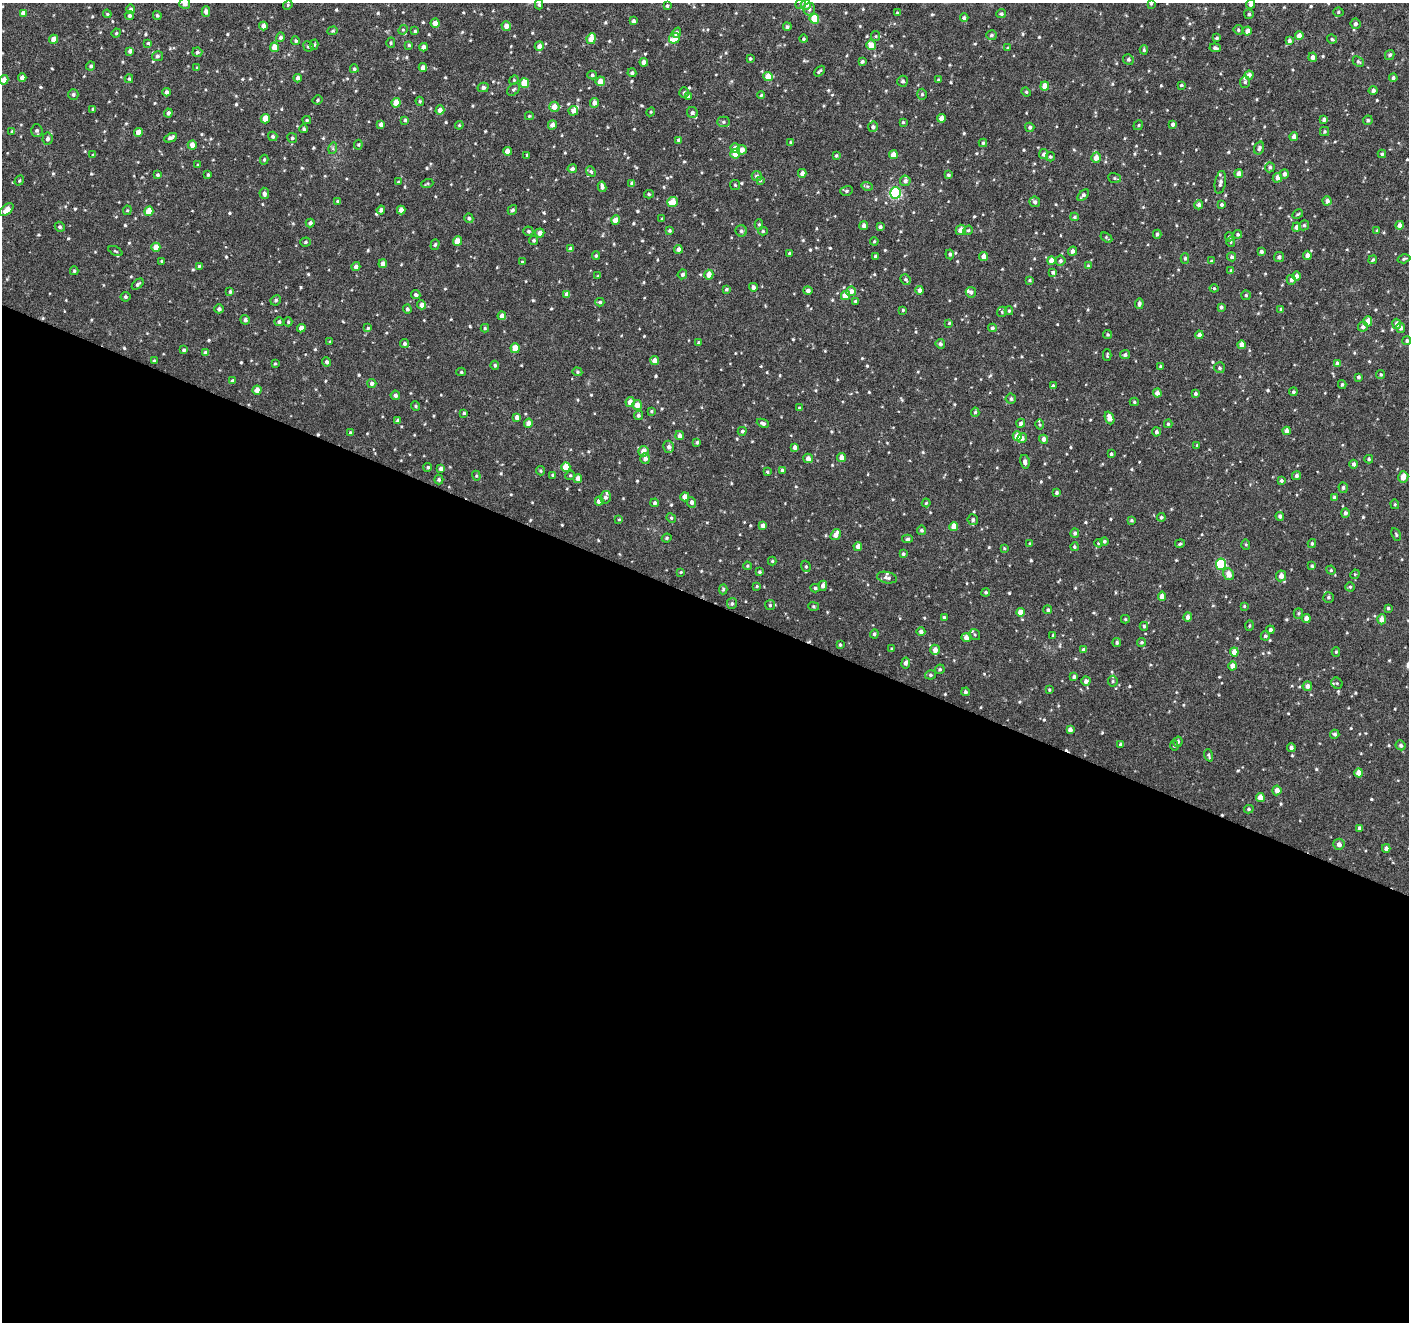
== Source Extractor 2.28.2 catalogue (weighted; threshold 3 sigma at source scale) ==
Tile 14 of 4 x 4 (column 2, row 4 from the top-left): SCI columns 1409-2815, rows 206-1525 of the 5637 x 5756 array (HDU 1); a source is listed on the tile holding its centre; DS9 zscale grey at full resolution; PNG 1411 x 1324 px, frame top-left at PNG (2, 3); each listed source drawn as its Kron ellipse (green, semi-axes under 4 px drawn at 4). Shown black and unused: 55% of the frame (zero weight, under 4 of 8 exposures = <1% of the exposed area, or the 3 px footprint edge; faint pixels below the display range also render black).
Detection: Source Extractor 2.28.2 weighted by HDU 2 'WHT'; one run over the whole footprint, this tile lists its part. Background 0.00264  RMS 0.0016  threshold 0.00663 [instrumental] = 3 sigma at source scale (4.09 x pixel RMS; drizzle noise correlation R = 1.36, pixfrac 0.8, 0.0396/0.0396 arcsec/px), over >= 5 px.
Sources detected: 720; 3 cosmic-ray / hot-pixel residue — neither listed nor drawn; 8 inside a brighter listed object's ellipse — not listed separately; of the other 709, all 500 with FLUX_AUTO >= 0.173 (the completeness limit of this list) listed and drawn (209 fainter detections not listed), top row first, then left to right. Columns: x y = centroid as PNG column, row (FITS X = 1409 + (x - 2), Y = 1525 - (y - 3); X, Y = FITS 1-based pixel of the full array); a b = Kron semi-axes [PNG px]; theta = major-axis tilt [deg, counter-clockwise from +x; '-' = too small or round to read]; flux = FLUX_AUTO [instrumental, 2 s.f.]
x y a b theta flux
185 3 5 5 - 0.71
539 4 5 4 - 0.24
801 4 5 4 - 0.22
806 4 5 5 - 1.1
1151 4 3 3 - 0.17
1251 4 4 4 - 0.67
288 5 5 4 - 0.17
667 6 3 3 - 0.24
131 9 5 4 - 0.45
809 9 6 6 - 0.58
206 11 5 4 - 0.58
1338 12 5 4 - 0.23
23 13 4 4 - 0.83
897 13 3 3 - 0.18
107 14 4 3 - 0.17
1001 14 5 4 - 0.29
1249 14 5 5 - 0.28
157 15 4 3 - 0.21
129 16 5 4 - 0.34
964 18 4 4 - 0.39
814 19 5 5 - 3.8
633 21 4 3 - 0.4
435 23 4 4 - 0.9
1355 24 5 5 - 0.4
263 26 4 4 - 0.83
506 26 5 5 - 0.86
787 27 4 4 - 0.35
403 30 5 4 - 0.19
1238 30 5 4 - 0.27
333 31 5 4 - 0.2
415 31 4 4 - 0.2
1247 31 4 4 - 0.87
116 33 5 4 - 0.19
676 33 5 4 - 0.41
991 35 5 5 - 0.29
1299 35 4 4 - 0.86
876 36 5 4 - 0.19
280 37 5 4 - 0.4
675 38 6 5 - 1.4
1217 38 3 3 - 0.23
54 39 4 4 - 1.2
591 39 5 4 - 1.9
803 39 4 4 - 0.22
1332 39 5 4 - 0.23
296 41 4 4 - 0.28
1289 41 4 4 - 0.41
148 43 4 4 - 0.2
391 43 5 4 - 0.23
314 45 5 4 - 0.24
409 45 4 3 - 0.21
871 45 5 4 - 1.5
308 46 5 5 - 0.32
539 46 5 4 - 0.95
274 47 5 4 - 1.3
424 47 4 4 - 0.66
1008 48 4 3 - 0.2
1215 48 5 4 - 0.35
1144 50 4 3 - 0.21
130 51 4 4 - 0.51
197 52 5 4 - 0.28
1390 55 5 4 - 0.34
157 56 5 5 - 0.32
1313 57 4 4 - 0.63
750 59 4 3 - 0.21
1128 59 5 5 - 0.33
862 61 4 3 - 0.32
644 62 4 4 - 0.73
1358 62 6 4 -43 0.25
91 66 4 4 - 0.29
197 68 4 3 - 0.18
423 68 4 4 - 0.81
354 69 4 4 - 0.23
819 71 6 3 46 0.24
632 73 4 4 - 0.32
592 75 5 4 - 0.3
1249 75 4 4 - 0.66
768 77 4 4 - 2
22 78 4 4 - 0.81
298 78 4 4 - 0.58
1393 78 4 4 - 0.35
129 79 4 3 - 0.25
4 80 5 4 - 1
514 80 5 4 - 0.17
938 80 4 3 - 0.18
600 81 5 4 - 1.5
903 81 5 5 - 0.31
1245 82 6 5 - 0.26
524 83 5 5 - 3.4
1181 85 3 3 - 0.23
1045 86 4 4 - 1.7
483 87 5 4 - 0.38
513 89 7 5 43 0.27
1373 90 4 4 - 0.42
167 92 4 4 - 0.44
1026 92 4 4 - 0.18
684 93 5 4 - 0.27
922 94 5 4 - 0.25
73 95 5 5 - 0.32
761 95 4 4 - 0.18
688 96 4 3 - 0.23
317 100 5 3 - 0.2
420 101 4 4 - 0.18
396 103 5 4 - 1.9
594 103 5 4 - 0.69
554 107 5 5 - 1.3
93 109 4 3 - 0.23
440 110 5 4 - 0.91
573 111 5 4 - 0.91
651 112 4 4 - 0.18
168 113 4 4 - 0.46
692 113 5 5 - 0.37
529 116 4 4 - 0.17
941 118 4 4 - 1
265 119 4 4 - 1.7
1324 119 4 3 - 0.56
307 120 4 3 - 0.2
405 120 4 4 - 0.26
1368 120 5 4 - 0.28
723 122 6 5 - 0.33
903 122 4 4 - 0.18
381 124 4 4 - 0.5
1173 124 4 3 - 0.34
459 125 4 4 - 0.18
552 125 4 4 - 0.68
1138 125 5 4 - 0.21
873 127 5 5 - 0.48
1030 127 5 4 - 0.35
304 129 4 4 - 0.27
37 130 6 5 - 0.39
12 132 4 3 - 0.22
138 132 4 4 - 1.2
1324 132 4 4 - 0.23
273 136 5 4 - 0.36
1294 136 4 4 - 0.65
171 138 7 4 25 0.51
292 138 5 5 - 0.31
47 139 6 5 - 0.49
679 140 4 4 - 0.41
791 142 4 3 - 0.19
983 143 4 4 - 0.23
192 145 4 4 - 1.2
358 145 5 4 - 0.2
333 148 6 4 73 0.23
735 148 5 4 - 0.95
1259 148 6 5 - 0.37
742 150 5 4 - 1
507 151 4 4 - 1
735 154 5 4 - 1.3
1044 154 5 4 - 0.47
1382 154 4 4 - 0.24
93 155 4 4 - 0.18
527 155 3 3 - 0.2
836 155 4 4 - 0.21
893 155 4 4 - 1.3
1050 157 5 4 - 0.26
1096 158 5 4 - 1.3
264 160 5 3 - 0.19
198 165 4 4 - 0.18
1270 167 5 5 - 0.32
572 169 4 4 - 0.42
591 171 5 4 - 0.28
802 173 4 4 - 0.55
1239 174 4 4 - 0.89
1284 174 5 4 - 0.52
157 175 4 4 - 0.26
208 175 3 3 - 0.24
948 175 4 4 - 0.28
757 176 5 5 - 0.44
1114 178 6 5 - 0.25
1277 178 5 4 - 0.91
760 180 4 3 - 0.28
19 181 5 4 - 0.18
905 181 5 5 - 0.44
398 182 4 4 - 0.19
1220 182 12 5 81 0.62
632 183 4 4 - 0.38
427 184 6 4 19 0.19
735 185 5 5 - 0.2
867 186 6 4 -17 0.19
602 187 5 4 - 0.53
846 191 6 5 - 0.26
264 193 5 5 - 0.45
896 193 5 5 - 17
649 194 5 4 - 0.21
1083 195 7 4 47 0.4
338 201 3 3 - 0.22
1327 201 4 4 - 0.57
672 202 5 5 - 2.1
1035 202 5 5 - 0.45
1199 205 4 4 - 0.56
1221 205 4 3 - 0.26
7 210 8 4 40 1.3
127 210 5 4 - 0.19
381 210 4 4 - 0.42
401 210 4 4 - 0.72
512 210 5 4 - 0.31
149 211 5 4 - 2.2
1298 214 6 4 28 0.19
1074 217 4 3 - 0.22
469 218 5 4 - 0.32
662 219 3 3 - 0.18
616 220 4 4 - 1.4
310 223 4 4 - 0.46
759 224 5 4 - 0.24
864 225 4 4 - 0.49
1304 225 5 5 - 0.28
1400 225 4 4 - 0.84
60 227 5 4 - 0.31
880 227 4 3 - 0.34
1296 227 4 4 - 0.52
669 230 4 4 - 0.24
961 230 5 5 - 0.96
968 230 5 4 - 0.21
528 231 5 4 - 0.26
741 231 6 5 - 0.28
763 231 5 4 - 0.21
1377 231 4 3 - 0.2
540 233 5 4 - 0.8
1157 234 4 4 - 0.36
1238 234 4 4 - 0.29
1229 237 5 4 - 0.19
1106 238 6 3 -33 0.18
534 240 4 4 - 0.22
457 241 4 4 - 1.8
874 241 4 3 - 0.18
305 242 5 4 - 0.24
1231 242 5 4 - 0.18
435 245 5 4 - 0.23
156 247 4 4 - 1.6
571 249 4 4 - 0.57
678 249 4 4 - 0.57
115 251 7 3 -26 0.18
1073 251 4 4 - 0.55
1261 252 4 4 - 0.38
789 253 4 3 - 0.21
950 254 5 4 - 0.3
1307 255 5 4 - 0.82
596 256 4 3 - 0.19
875 256 4 3 - 0.25
984 256 4 4 - 0.98
1232 257 4 4 - 0.32
1279 257 5 5 - 0.45
1185 258 5 4 - 0.3
1404 259 6 4 15 0.24
1051 260 4 4 - 1.2
1373 260 4 4 - 0.21
161 261 4 3 - 0.21
1060 261 5 5 - 0.36
1211 261 4 4 - 0.2
522 262 4 3 - 0.18
383 264 4 4 - 1.1
199 266 4 4 - 0.19
356 266 4 4 - 0.51
1088 266 4 4 - 0.18
74 271 4 3 - 0.22
1231 271 4 4 - 0.27
1053 272 4 4 - 0.33
682 274 5 4 - 0.33
709 275 5 4 - 1.2
598 276 4 3 - 0.18
1296 276 4 4 - 0.6
906 279 5 4 - 0.23
1029 280 4 3 - 0.2
1291 280 5 4 - 0.52
138 284 7 4 42 0.34
753 287 4 4 - 0.59
1214 288 4 4 - 0.18
726 289 4 3 - 0.26
920 290 4 4 - 0.81
808 291 5 4 - 0.48
851 291 5 4 - 0.91
230 292 4 3 - 0.26
971 292 5 5 - 0.4
567 294 4 4 - 0.87
416 295 5 4 - 0.33
1246 295 5 4 - 0.25
845 296 5 4 - 2.1
125 297 5 5 - 0.29
276 300 5 5 - 0.3
855 301 4 4 - 0.18
600 302 4 4 - 0.23
1139 304 5 4 - 0.47
422 305 4 4 - 0.85
1221 307 4 3 - 0.32
219 309 4 4 - 0.39
407 309 4 4 - 0.34
1281 309 4 4 - 0.25
903 310 3 3 - 0.19
1009 311 4 4 - 0.25
1002 312 5 4 - 0.2
502 316 4 4 - 0.81
245 320 5 4 - 0.4
1368 321 5 4 - 1.1
279 322 5 4 - 0.37
288 322 4 4 - 0.21
949 323 4 4 - 0.18
1397 324 5 4 - 0.73
1363 327 5 4 - 0.49
301 328 4 4 - 0.79
368 328 4 3 - 0.21
485 328 4 4 - 0.21
992 328 4 4 - 0.33
1401 328 5 4 - 0.48
1108 335 4 4 - 0.24
1199 335 4 4 - 0.69
1407 341 4 4 - 0.31
330 342 4 3 - 0.23
698 343 4 3 - 0.18
404 344 4 4 - 0.38
940 344 5 4 - 0.4
1242 345 4 4 - 1.3
515 348 5 4 - 2.3
184 350 4 3 - 0.27
206 353 4 4 - 0.56
1107 355 5 3 - 0.21
1125 355 5 4 - 0.37
655 360 4 4 - 1
154 361 4 3 - 0.2
326 362 4 4 - 0.32
275 363 3 3 - 0.19
1337 363 4 4 - 0.49
495 365 4 4 - 0.29
1160 366 4 4 - 0.22
1220 368 5 5 - 0.3
461 372 5 4 - 0.2
577 372 5 4 - 0.2
1381 375 4 4 - 0.22
1358 377 4 3 - 0.28
232 381 4 4 - 0.3
372 383 4 4 - 0.4
1342 384 4 3 - 0.22
1053 386 3 3 - 0.25
257 390 4 4 - 1
1293 392 4 4 - 0.24
1157 393 4 4 - 0.89
1195 394 3 3 - 0.3
395 395 5 4 - 0.42
1011 399 5 5 - 0.39
630 402 5 4 - 0.94
1134 402 4 4 - 0.2
637 405 5 5 - 1.3
416 406 5 4 - 0.21
799 408 4 3 - 0.25
651 411 4 3 - 0.18
975 412 5 4 - 0.3
464 413 4 3 - 0.22
638 415 5 4 - 0.37
517 417 4 4 - 0.83
1109 418 7 4 -68 0.98
398 420 4 4 - 0.4
528 423 4 4 - 0.9
763 423 6 4 -24 0.4
1021 423 4 4 - 0.36
1168 424 4 3 - 0.23
1040 425 5 4 - 0.19
742 431 4 4 - 0.24
1287 431 4 4 - 0.93
1156 432 5 4 - 0.39
350 433 3 3 - 0.22
679 436 4 4 - 0.65
1017 436 5 4 - 1.5
1022 438 5 4 - 0.55
1044 439 4 4 - 0.68
697 442 4 4 - 0.24
1197 445 4 3 - 0.18
669 447 6 5 - 0.58
795 447 4 4 - 0.58
643 451 5 5 - 1.2
1111 454 4 3 - 0.28
645 458 5 5 - 0.63
808 458 5 4 - 0.8
842 458 4 4 - 0.95
1369 459 4 4 - 0.21
1025 462 7 5 -76 0.56
1354 464 4 4 - 0.46
428 467 4 4 - 0.25
566 467 5 4 - 2
441 469 4 4 - 0.51
782 470 4 4 - 0.32
540 471 4 4 - 0.19
767 472 4 3 - 0.19
553 475 4 3 - 0.25
570 475 5 4 - 0.2
476 476 5 4 - 0.19
1296 476 4 4 - 0.38
1403 477 6 5 - 1.2
578 478 4 4 - 0.91
439 479 5 4 - 0.27
1281 480 4 3 - 0.3
1343 488 5 4 - 0.34
1056 493 3 3 - 0.29
605 497 6 5 - 0.45
685 497 4 4 - 1.1
1334 497 4 4 - 0.35
599 501 4 4 - 1
692 502 5 4 - 0.52
655 503 4 4 - 0.32
926 503 4 4 - 0.2
1395 504 5 4 - 0.18
1345 513 5 4 - 0.42
1280 516 4 4 - 0.42
1161 517 4 4 - 0.27
671 518 5 4 - 0.21
619 519 4 4 - 0.18
973 520 5 5 - 0.32
1132 520 4 4 - 0.26
763 526 4 4 - 0.73
954 527 4 4 - 1.6
921 530 4 4 - 0.28
1075 533 5 4 - 0.32
1396 534 6 3 -64 0.21
836 535 6 4 57 1.1
667 538 5 3 - 0.2
908 539 5 4 - 0.25
1104 541 4 4 - 0.3
1099 543 4 3 - 0.18
1312 543 4 3 - 0.27
1030 544 4 4 - 0.18
1180 544 5 3 - 0.21
1246 544 5 4 - 0.2
858 546 4 4 - 0.83
1074 547 4 4 - 0.23
1004 548 4 4 - 0.17
903 554 4 3 - 0.25
772 561 4 4 - 0.19
1221 564 6 5 - 11
747 566 4 3 - 0.18
806 566 6 4 -69 0.24
1312 566 3 3 - 0.2
1331 570 5 4 - 0.19
681 572 4 3 - 0.19
760 572 4 3 - 0.21
1228 574 6 5 - 1.2
1355 574 5 4 - 0.18
1281 576 5 5 - 0.9
887 578 10 5 -11 0.54
757 586 4 3 - 0.18
823 586 5 4 - 0.73
1350 587 4 4 - 0.23
815 588 4 4 - 0.23
723 589 5 4 - 0.23
986 592 4 4 - 0.27
1162 596 4 4 - 1
1328 597 5 5 - 0.29
732 603 5 5 - 0.33
770 605 5 5 - 0.23
813 606 5 4 - 0.2
1244 606 4 4 - 0.18
1388 608 3 3 - 0.25
1048 610 4 4 - 0.29
1020 612 4 4 - 1.5
1298 613 5 4 - 0.23
944 617 4 3 - 0.21
1188 617 4 4 - 0.9
1306 618 4 4 - 1
1125 619 4 4 - 0.19
1382 619 5 4 - 1.1
1144 626 4 4 - 0.25
1249 626 5 4 - 0.2
1270 630 4 4 - 0.37
921 632 4 4 - 0.51
874 634 4 4 - 0.31
975 635 6 4 -54 0.23
1053 635 3 3 - 0.18
1265 636 5 4 - 0.26
966 638 5 4 - 0.98
1142 642 4 4 - 0.24
1117 643 4 4 - 0.28
840 645 4 3 - 0.23
892 649 3 3 - 0.17
935 650 5 4 - 0.91
1083 650 4 4 - 0.32
1234 652 4 4 - 1.7
1336 652 4 4 - 0.18
906 663 5 4 - 0.55
1233 666 4 4 - 1.4
940 669 5 4 - 0.24
930 675 5 4 - 0.27
1074 677 4 4 - 0.36
1086 681 4 4 - 0.51
1113 681 5 5 - 0.25
1337 683 6 5 - 0.23
1307 686 5 5 - 0.68
1049 690 4 3 - 0.17
965 692 4 4 - 0.32
1070 729 4 4 - 0.59
1335 734 4 4 - 0.35
1178 742 5 4 - 0.35
1121 744 4 3 - 0.38
1401 745 5 5 - 0.37
1174 746 5 4 - 0.2
1291 748 4 4 - 0.48
1209 755 6 3 -71 0.27
1359 773 4 4 - 1.5
1277 790 5 4 - 0.82
1260 797 4 4 - 1.5
1249 809 5 4 - 0.23
1359 828 4 3 - 0.5
1339 844 5 5 - 0.66
1386 848 4 4 - 0.52
Isophote crosses this tile's border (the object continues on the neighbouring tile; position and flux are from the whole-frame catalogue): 4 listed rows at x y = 185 3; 806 4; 1151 4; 1251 4